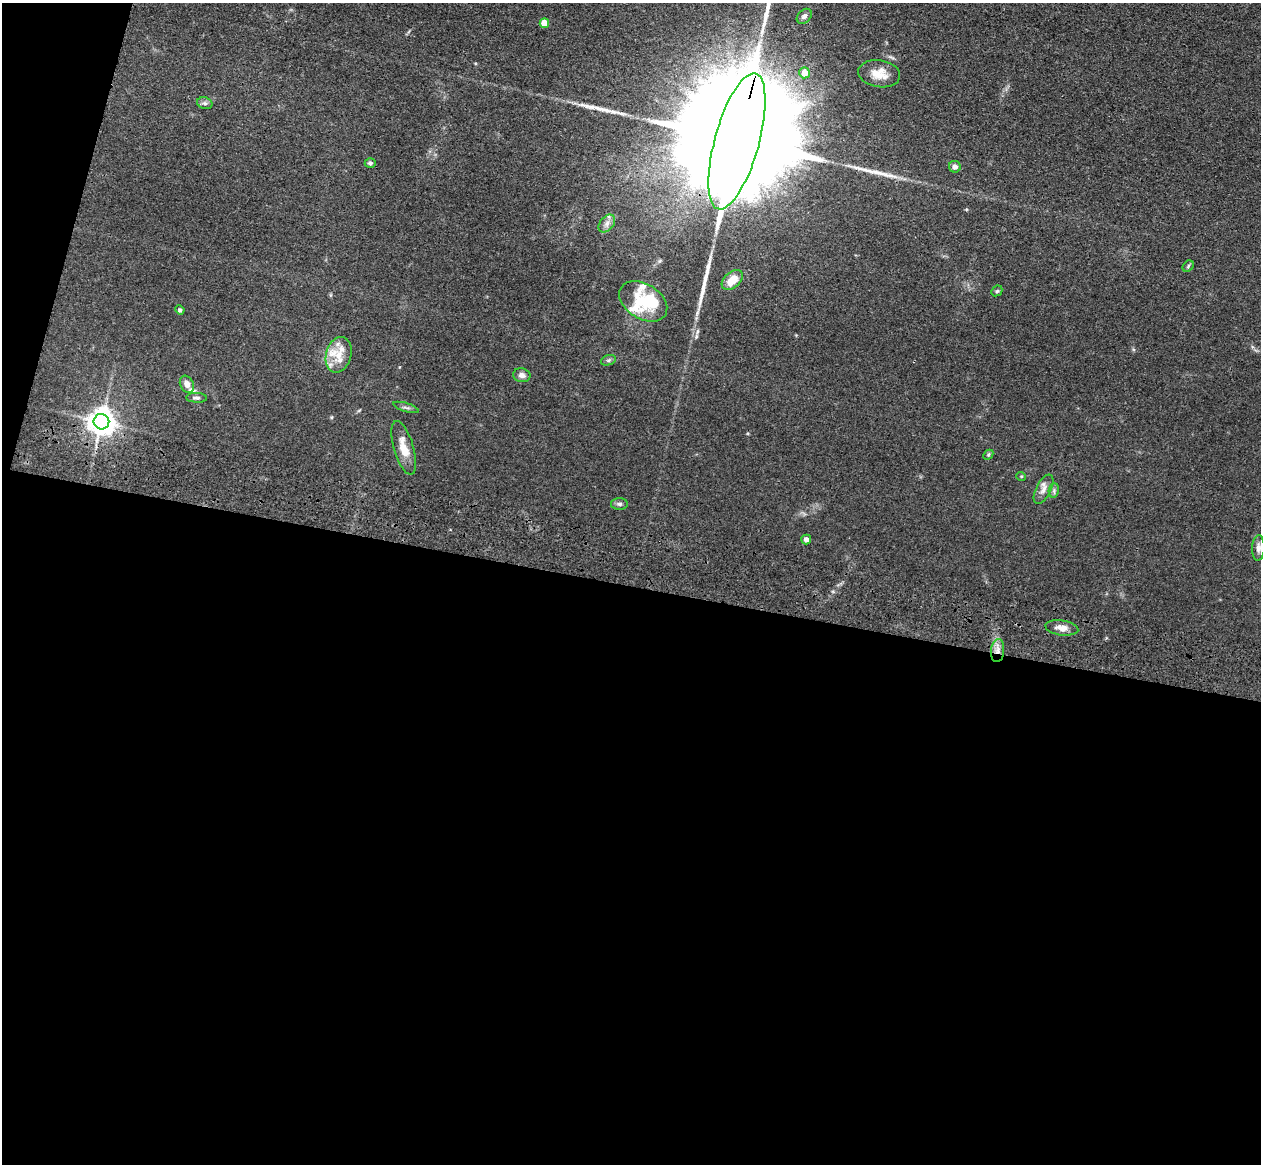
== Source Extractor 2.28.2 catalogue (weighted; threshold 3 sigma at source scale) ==
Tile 13 of 4 x 4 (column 1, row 4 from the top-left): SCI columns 37-1295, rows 362-1523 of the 5110 x 5250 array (HDU 1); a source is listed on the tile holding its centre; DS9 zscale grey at full resolution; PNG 1263 x 1166 px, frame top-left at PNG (2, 3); each listed source drawn as its Kron ellipse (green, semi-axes under 4 px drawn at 4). Shown black and unused: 52% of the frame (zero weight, under 3 of 4 exposures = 6% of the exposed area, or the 3 px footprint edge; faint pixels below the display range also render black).
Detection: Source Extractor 2.28.2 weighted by HDU 2 'WHT'; one run over the whole footprint, this tile lists its part. Background 0.0611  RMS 0.0074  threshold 0.0332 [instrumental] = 3 sigma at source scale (4.5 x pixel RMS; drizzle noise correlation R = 1.50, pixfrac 1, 0.05/0.05 arcsec/px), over >= 5 px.
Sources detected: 40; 1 inside a brighter object's white glare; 4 long thin detections or spike segments (spike, bleed or trail) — neither listed nor drawn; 4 inside a brighter listed object's ellipse — not listed separately; the other 31 listed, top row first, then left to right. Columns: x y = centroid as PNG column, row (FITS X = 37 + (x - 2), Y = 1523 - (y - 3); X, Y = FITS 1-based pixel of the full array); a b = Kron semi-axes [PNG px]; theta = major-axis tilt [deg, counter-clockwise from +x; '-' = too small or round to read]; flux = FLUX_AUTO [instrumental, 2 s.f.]
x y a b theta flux
804 16 8 6 44 2.8
544 23 5 4 - 13
805 73 5 5 - 9.6
879 74 21 13 -9 10
205 103 8 5 -19 1.9
737 141 70 22 75 60000
370 163 5 5 - 1.6
955 167 6 5 - 3.4
607 224 10 7 51 3.5
1188 266 6 5 - 1.1
732 280 12 8 42 12
997 291 6 5 - 1.1
643 301 26 17 -32 27
180 310 5 4 - 1.5
339 355 18 12 74 13
608 360 8 5 20 1.4
522 375 9 7 -14 3.3
187 384 9 6 -62 4.2
196 398 10 5 -2 2
406 407 13 2 -17 1.4
101 422 8 7 - 850
404 448 28 10 -73 12
988 455 6 4 46 1
1021 476 5 3 - 0.66
1044 489 16 7 63 4.6
1054 490 7 5 80 1.5
619 504 8 5 0 1.9
806 540 5 5 - 3.3
1258 548 13 6 87 3.3
1062 628 16 7 -8 5.9
998 651 11 6 85 5.1
Overlapping masked pixels (flux is a lower limit): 2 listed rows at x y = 737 141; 998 651